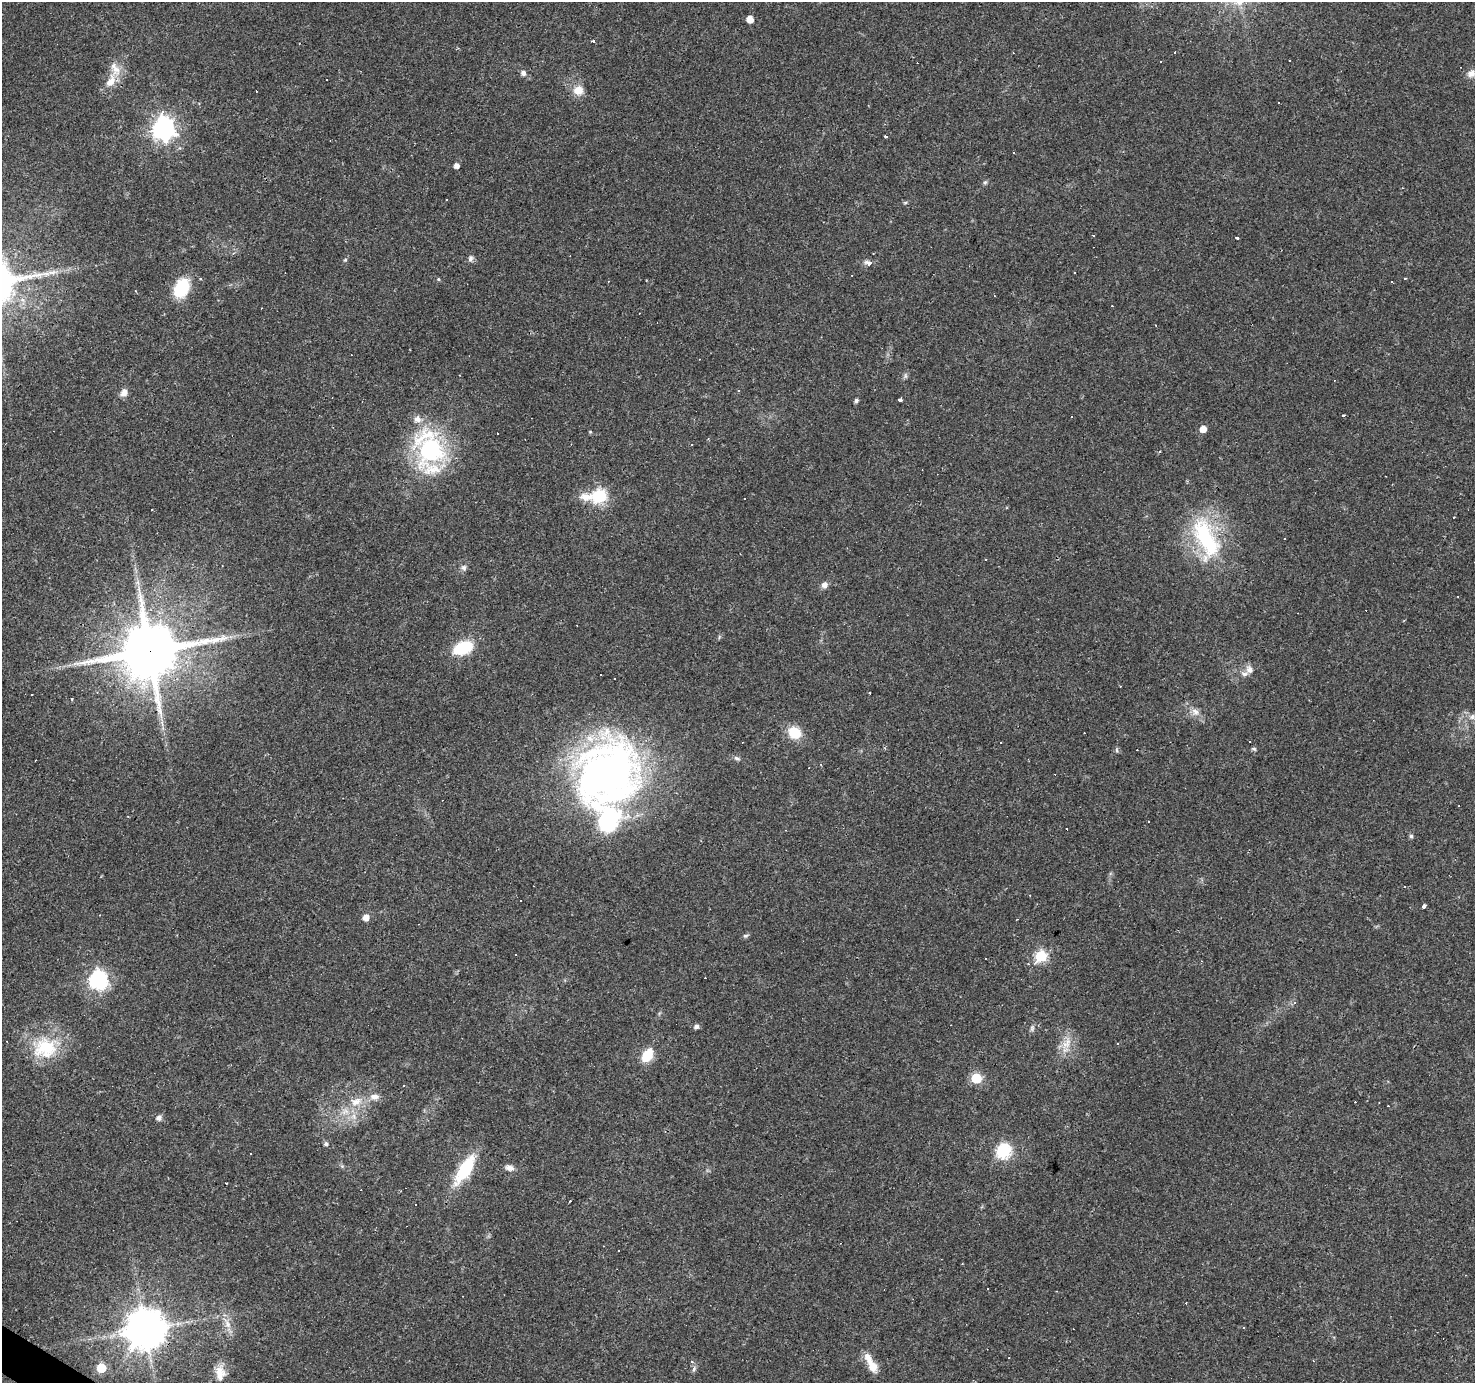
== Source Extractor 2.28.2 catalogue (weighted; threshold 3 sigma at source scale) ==
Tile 7 of 4 x 4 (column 3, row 2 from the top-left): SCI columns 2947-4419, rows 2946-4326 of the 5893 x 5957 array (HDU 1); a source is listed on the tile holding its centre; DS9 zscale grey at full resolution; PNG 1477 x 1385 px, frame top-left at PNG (2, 2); no overlay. Shown black and unused: <1% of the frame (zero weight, under 3 of 4 exposures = <1% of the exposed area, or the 3 px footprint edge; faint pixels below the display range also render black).
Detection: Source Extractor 2.28.2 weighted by HDU 2 'WHT'; one run over the whole footprint, this tile lists its part. Background 0.0361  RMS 0.0038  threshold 0.017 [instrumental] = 3 sigma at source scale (4.5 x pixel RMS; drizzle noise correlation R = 1.50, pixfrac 1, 0.0396/0.0396 arcsec/px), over >= 5 px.
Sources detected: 173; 2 inside a brighter object's white glare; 71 cosmic-ray / hot-pixel residue — not listed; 5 inside a brighter listed object's ellipse — not listed separately; the other 95 listed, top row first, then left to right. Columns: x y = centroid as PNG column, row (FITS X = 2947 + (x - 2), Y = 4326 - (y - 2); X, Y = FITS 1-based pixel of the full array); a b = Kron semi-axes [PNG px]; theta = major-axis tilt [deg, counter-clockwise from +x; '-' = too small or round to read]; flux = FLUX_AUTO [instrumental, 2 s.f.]
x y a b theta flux
750 19 5 5 - 4.7
592 41 5 3 - 0.74
1175 52 3 2 - 0.51
1289 61 3 3 - 0.79
523 73 7 6 - 1.4
1471 73 11 10 - 2.3
327 79 3 2 - 0.44
111 81 18 10 62 5.3
578 90 12 12 - 4.6
1278 102 3 3 - 0.89
163 129 9 8 - 240
886 136 3 3 - 6
1014 153 3 3 - 0.76
456 166 5 4 - 2.1
985 182 7 5 66 0.67
905 203 6 4 1 0.48
1236 238 4 3 - 0.8
470 258 10 6 84 1.2
345 260 5 4 - 0.48
869 263 5 3 - 3.1
53 272 17 5 9 2.6
1074 272 3 3 - 0.84
200 278 4 3 - 0.49
1405 278 3 3 - 0.55
438 279 4 4 - 0.43
181 288 18 13 63 18
1156 325 3 2 - 0.24
905 376 7 4 -90 0.72
738 391 3 3 - 1.1
124 392 8 7 - 2.8
856 400 5 4 - 1.1
900 400 4 3 - 1.2
1343 415 3 3 - 0.78
1203 429 5 5 - 4.5
590 432 5 3 - 0.32
692 445 3 2 - 0.42
430 450 44 27 -81 56
1160 451 3 3 - 1
599 496 10 6 3 58
152 510 3 2 - 0.25
1206 538 61 27 -68 38
464 568 9 7 -67 1.2
138 582 7 4 72 1
824 585 9 8 - 1.7
217 639 25 9 17 5.9
463 648 23 13 19 15
150 651 16 15 - 2900
1249 670 11 9 -61 2.3
1120 686 2 2 - 0.27
72 699 3 3 - 0.76
1195 712 13 8 -40 2.8
1472 717 9 7 26 1.6
794 733 15 12 -27 8.5
1254 749 7 4 -19 0.6
1117 750 6 4 -88 0.59
737 758 9 6 -23 0.99
35 760 3 2 - 0.32
821 764 4 3 - 0.45
809 768 3 2 - 0.23
604 775 69 54 -14 160
786 830 3 2 - 0.22
1411 836 5 4 - 0.79
1404 887 4 2 - 0.34
1424 906 4 3 - 3.3
366 917 5 5 - 3.7
745 936 7 5 15 0.78
1041 956 6 6 - 36
1202 961 3 3 - 0.31
1028 964 4 3 - 0.39
98 980 7 7 - 140
1295 1003 5 4 - 0.63
696 1026 6 5 - 1.4
1032 1028 9 5 81 0.97
1066 1043 20 10 57 5
45 1048 36 28 9 21
647 1055 11 7 57 12
976 1078 6 6 - 24
374 1097 13 8 6 2.7
356 1101 18 11 24 6
354 1116 10 7 -57 2.3
159 1118 8 7 - 1.4
326 1144 5 5 - 0.99
1003 1151 7 6 - 63
342 1166 5 5 - 0.57
509 1168 11 7 -17 2
465 1169 37 13 58 19
618 1250 3 2 - 0.56
227 1323 17 8 -66 3.5
1243 1328 3 3 - 0.42
145 1329 11 11 - 1100
1009 1358 3 2 - 0.5
871 1363 27 8 -62 6.3
101 1368 5 5 - 15
694 1369 8 4 55 0.75
220 1373 20 11 89 4.6
Overlapping masked pixels (flux is a lower limit): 2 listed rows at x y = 150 651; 145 1329